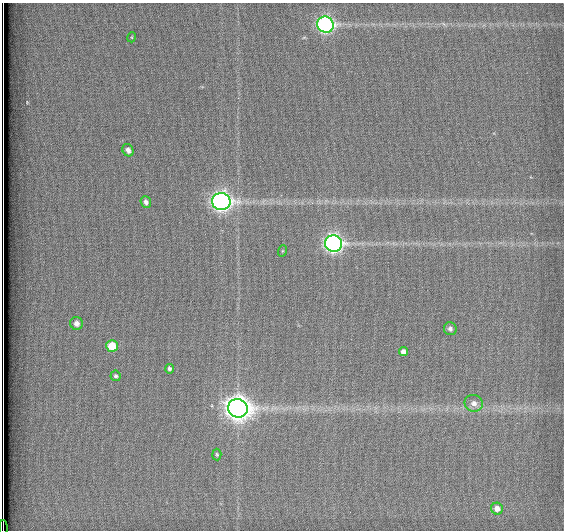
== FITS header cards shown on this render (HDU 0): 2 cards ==
NAXIS1  =                  562          / # of pixels in <axis direction>
NAXIS2  =                  528          / # of pixels in <axis direction>

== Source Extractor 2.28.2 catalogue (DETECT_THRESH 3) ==
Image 562 x 528 px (HDU 0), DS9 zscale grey, 1 PNG px = 1 image px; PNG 566 x 532 px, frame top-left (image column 1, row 528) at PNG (2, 3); each listed source drawn as its Kron ellipse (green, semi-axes under 4 px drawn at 4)
Background 1800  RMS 4.7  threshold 14.2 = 3 sigma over >= 5 px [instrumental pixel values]
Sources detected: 18; all 18 listed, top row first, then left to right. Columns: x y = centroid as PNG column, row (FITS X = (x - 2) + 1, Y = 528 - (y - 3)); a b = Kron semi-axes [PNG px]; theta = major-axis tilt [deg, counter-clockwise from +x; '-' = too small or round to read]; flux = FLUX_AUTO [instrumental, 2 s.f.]
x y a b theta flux
325 25 8 8 - 91000
132 37 5 3 - 300
128 150 6 5 - 1600
221 201 9 8 - 160000
146 202 6 5 - 1300
333 244 8 8 - 120000
282 251 6 3 71 350
76 323 6 6 - 1900
450 329 6 6 - 1200
112 346 6 5 - 7800
403 352 4 4 - 1700
169 369 5 4 - 830
116 376 5 5 - 680
474 403 9 8 - 2000
238 408 10 9 - 350000
217 454 6 4 -85 490
497 509 6 5 - 2100
3 528 8 2 -90 1700
At the frame edge (FLAGS 8, measured only in part): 1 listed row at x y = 3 528